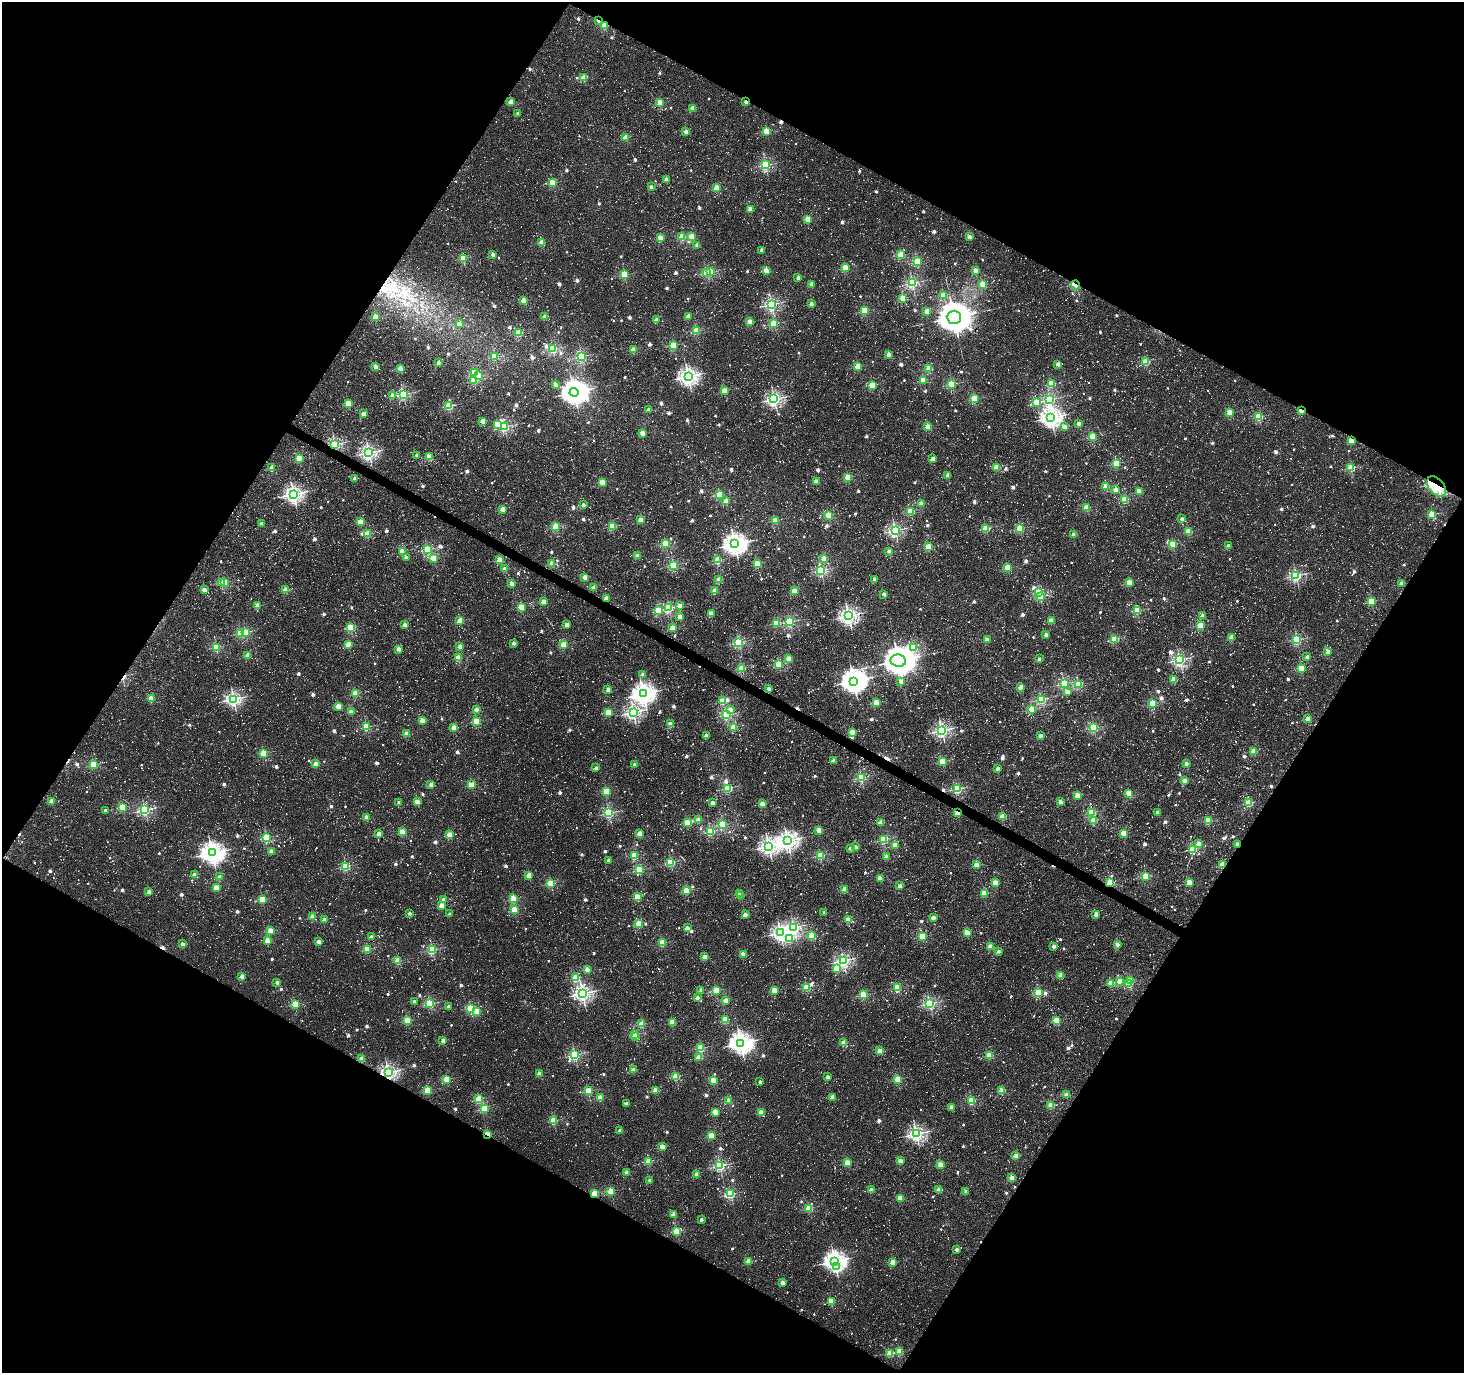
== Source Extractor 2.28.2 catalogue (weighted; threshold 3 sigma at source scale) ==
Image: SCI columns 1-5847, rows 191-5672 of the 5853 x 5930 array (HDU 1 of 3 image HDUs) = the unmasked area's bounding box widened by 8 px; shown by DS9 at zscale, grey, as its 4 x 4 block average (DS9 zoom 1 of the averaged frame): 1 PNG px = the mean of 4 x 4 image px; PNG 1466 x 1375 px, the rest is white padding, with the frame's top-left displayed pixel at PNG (2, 2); every listed detection drawn as its Kron ellipse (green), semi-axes under 4 PNG px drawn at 4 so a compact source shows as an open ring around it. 48% of this frame is shown black and not used: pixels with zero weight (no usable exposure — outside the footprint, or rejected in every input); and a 3 px margin inside the footprint's outer edge (the drizzle kernel's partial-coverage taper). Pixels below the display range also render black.
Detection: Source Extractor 2.28.2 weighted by HDU 2 'WHT'. Background 0.0019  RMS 0.0051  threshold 0.0231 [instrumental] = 3 sigma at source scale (4.5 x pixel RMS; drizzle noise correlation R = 1.50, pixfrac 1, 0.0396/0.0396 arcsec/px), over >= 5 px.
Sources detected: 1805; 14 too faint to see at this stretch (4 x 4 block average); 2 inside a brighter object's white glare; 414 cosmic-ray / hot-pixel residue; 4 long thin detections or spike segments (spike, bleed or trail) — neither listed nor drawn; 8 coinciding with a brighter row at this scale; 6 inside a brighter listed object's ellipse — not listed separately; of the other 1357, all 500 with FLUX_AUTO >= 30.5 (the completeness limit of this list) listed and drawn (857 fainter detections not listed), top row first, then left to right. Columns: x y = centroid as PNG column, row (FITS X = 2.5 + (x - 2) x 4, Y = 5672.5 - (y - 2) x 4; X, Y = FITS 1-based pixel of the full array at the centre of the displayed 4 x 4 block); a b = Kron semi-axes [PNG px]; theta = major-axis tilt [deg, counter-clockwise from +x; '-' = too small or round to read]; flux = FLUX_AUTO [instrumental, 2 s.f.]
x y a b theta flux
598 21 2 2 - 35
605 26 2 2 - 140
584 78 2 2 - 120
511 102 2 2 - 80
746 102 2 2 - 32
660 103 2 2 - 140
692 109 2 2 - 58
518 114 2 2 - 32
766 131 2 2 - 130
686 132 2 2 - 60
626 137 2 2 - 87
765 165 2 2 - 410
666 179 2 2 - 38
552 183 2 2 - 160
651 187 2 2 - 31
717 188 2 2 - 120
750 209 2 2 - 85
808 219 2 2 - 100
691 236 2 2 - 110
682 237 2 2 - 130
969 237 2 2 - 47
660 238 2 2 - 110
542 242 2 2 - 110
697 245 2 2 - 49
761 250 2 2 - 32
493 255 2 2 - 44
901 255 2 2 - 180
463 258 2 2 - 190
917 261 2 2 - 210
845 268 2 2 - 140
766 270 2 2 - 84
975 270 2 2 - 73
710 272 2 2 - 170
707 273 2 2 - 190
624 274 2 2 - 230
798 278 2 2 - 47
912 283 2 2 - 470
812 284 2 2 - 52
983 284 2 2 - 110
1075 285 5 2 - 33
944 295 2 2 - 130
903 298 2 2 - 170
524 301 2 2 - 100
772 304 2 2 - 590
811 304 2 2 - 44
864 311 2 2 - 180
927 311 2 2 - 78
688 316 2 2 - 57
376 317 2 2 - 120
544 317 2 2 - 55
954 317 7 6 - 7200
656 320 2 2 - 64
750 322 2 2 - 110
459 324 2 2 - 51
774 324 2 2 - 200
696 331 2 2 - 170
519 333 2 2 - 180
673 345 2 2 - 210
553 349 2 2 - 290
633 350 2 2 - 84
888 354 2 2 - 57
581 356 2 2 - 330
495 357 2 2 - 200
1146 362 2 2 - 180
438 363 2 2 - 39
1058 364 2 2 - 40
858 366 2 2 - 140
375 367 2 2 - 74
400 368 2 2 - 71
929 369 2 2 - 120
474 373 2 2 - 130
478 376 2 2 - 140
688 376 2 2 - 1300
923 380 2 2 - 120
474 381 2 2 - 120
555 384 2 2 - 44
952 384 2 2 - 240
1051 384 2 2 - 170
872 385 2 2 - 160
724 391 2 2 - 130
574 392 4 4 - 3400
403 394 2 2 - 410
392 396 2 2 - 65
774 399 2 2 - 790
974 399 2 2 - 170
1050 399 2 2 - 440
1036 402 2 2 - 190
348 403 2 2 - 120
449 406 2 2 - 260
649 410 2 2 - 51
1301 411 2 2 - 77
1229 413 2 2 - 130
363 414 2 2 - 47
1051 417 3 3 - 1700
1258 417 2 2 - 190
483 421 2 2 - 74
1079 423 2 2 - 48
497 424 2 2 - 64
504 427 2 2 - 360
928 427 2 2 - 100
1064 427 2 2 - 49
642 433 2 2 - 67
1093 437 2 2 - 170
1351 441 2 2 - 100
335 444 2 2 - 600
369 453 2 2 - 920
417 455 2 2 - 44
429 457 2 2 - 110
299 458 2 2 - 160
932 459 2 2 - 69
1116 463 2 2 - 170
997 467 2 2 - 110
272 468 2 2 - 40
1351 468 2 2 - 170
948 475 2 2 - 56
848 477 2 2 - 160
355 478 2 2 - 44
602 482 2 2 - 110
816 482 2 2 - 71
1106 486 2 2 - 110
1437 487 12 7 -49 56
1115 490 2 2 - 65
1139 491 2 2 - 80
293 494 2 2 - 1200
720 495 2 2 - 170
1124 500 2 2 - 160
726 501 2 2 - 54
921 504 2 2 - 81
583 505 2 2 - 37
1087 507 2 2 - 120
503 509 2 2 - 97
911 511 2 2 - 180
828 515 2 2 - 200
1432 515 2 2 - 160
1182 519 2 2 - 37
641 520 2 2 - 100
775 520 2 2 - 100
360 522 2 2 - 99
261 523 2 2 - 42
612 526 2 2 - 190
556 527 2 2 - 220
986 528 2 2 - 210
1020 528 2 2 - 190
895 530 2 2 - 670
1188 531 2 2 - 140
367 534 2 2 - 140
1074 535 2 2 - 65
665 544 2 2 - 260
735 544 3 3 - 2300
1173 544 2 2 - 150
1228 546 2 2 - 33
928 547 2 2 - 140
427 549 2 2 - 300
402 551 2 2 - 96
889 551 2 2 - 34
638 556 2 2 - 73
406 557 2 2 - 38
434 558 2 2 - 160
824 558 2 2 - 71
500 560 2 2 - 120
718 560 2 2 - 180
552 563 2 2 - 87
757 564 2 2 - 150
673 565 2 2 - 330
1007 568 2 2 - 160
504 569 2 2 - 39
821 570 2 2 - 430
1296 576 2 2 - 490
585 577 2 2 - 76
874 579 2 2 - 31
719 580 2 2 - 91
222 582 2 2 - 84
225 582 2 2 - 170
1129 582 2 2 - 110
1401 583 2 2 - 37
512 584 2 2 - 70
594 587 2 2 - 58
204 590 2 2 - 55
286 590 2 2 - 100
715 591 2 2 - 78
795 591 2 2 - 110
1039 592 2 2 - 200
884 594 2 2 - 32
1040 596 2 2 - 150
606 598 2 2 - 67
1372 601 2 2 - 180
543 602 2 2 - 95
258 605 2 2 - 91
680 605 2 2 - 45
521 607 2 2 - 170
669 608 2 2 - 290
658 610 2 2 - 220
1137 611 2 2 - 200
711 613 2 2 - 50
848 616 2 2 - 1100
1202 616 2 2 - 49
680 617 2 2 - 67
460 621 2 2 - 130
1051 621 2 2 - 87
790 622 2 2 - 300
776 623 2 2 - 210
405 624 2 2 - 40
567 625 2 2 - 64
1200 626 2 2 - 140
350 628 2 2 - 190
673 628 2 2 - 96
245 632 2 2 - 200
240 633 2 2 - 140
1046 635 2 2 - 43
1231 638 2 2 - 84
1115 639 2 2 - 190
987 640 2 2 - 73
1297 640 2 2 - 350
739 642 2 2 - 390
514 643 2 2 - 34
349 644 2 2 - 89
563 645 2 2 - 150
460 646 2 2 - 54
216 647 2 2 - 260
913 647 2 2 - 84
399 649 2 2 - 55
1328 651 2 2 - 61
248 656 2 2 - 100
1307 657 2 2 - 40
458 658 2 2 - 120
788 659 2 2 - 83
1039 659 2 2 - 33
1180 660 2 2 - 530
898 661 8 6 -9 5400
779 664 2 2 - 180
742 668 2 2 - 230
1301 668 2 2 - 170
643 674 2 2 - 34
1174 679 2 2 - 95
853 681 4 4 - 3100
901 682 2 2 - 34
1064 683 2 2 - 340
1078 685 2 2 - 160
1021 687 2 2 - 73
608 689 2 2 - 52
769 689 2 2 - 37
1067 692 2 2 - 40
355 693 2 2 - 140
643 694 3 3 - 2100
151 698 2 2 - 87
233 699 2 2 - 830
1042 699 2 2 - 310
722 701 2 2 - 130
876 703 2 2 - 120
1153 703 2 2 - 170
338 706 2 2 - 120
476 709 2 2 - 50
730 709 2 2 - 47
1032 709 2 2 - 160
351 712 2 2 - 71
608 712 2 2 - 150
633 712 2 2 - 800
726 715 2 2 - 340
1308 719 2 2 - 83
422 720 2 2 - 84
476 721 2 2 - 180
670 724 2 2 - 100
366 727 2 2 - 230
734 727 2 2 - 140
454 728 2 2 - 100
1094 728 2 2 - 310
942 730 2 2 - 750
852 732 2 2 - 98
407 734 2 2 - 91
706 736 2 2 - 35
1040 736 2 2 - 48
1254 751 2 2 - 87
264 753 2 2 - 180
833 760 2 2 - 53
942 761 2 2 - 140
1186 763 2 2 - 46
316 764 2 2 - 95
93 765 2 2 - 190
635 765 2 2 - 45
596 768 2 2 - 42
998 768 2 2 - 47
861 777 2 2 - 350
1185 780 2 2 - 64
431 784 2 2 - 60
471 785 2 2 - 150
728 788 2 2 - 270
957 789 2 2 - 340
607 791 2 2 - 170
1129 793 2 2 - 98
1078 796 2 2 - 98
52 801 2 2 - 78
417 801 2 2 - 66
713 802 2 2 - 50
1060 802 2 2 - 62
399 803 2 2 - 37
1248 803 2 2 - 210
762 804 2 2 - 88
122 807 2 2 - 200
105 810 2 2 - 33
145 810 2 2 - 470
609 813 2 2 - 400
957 813 2 2 - 120
1091 813 2 2 - 200
1157 813 2 2 - 43
367 817 2 2 - 81
1003 817 2 2 - 150
698 820 2 2 - 71
1094 820 2 2 - 120
1208 820 2 2 - 160
881 822 2 2 - 62
687 823 2 2 - 130
723 824 2 2 - 200
819 830 2 2 - 100
710 831 2 2 - 270
402 832 2 2 - 120
1124 833 2 2 - 130
379 834 2 2 - 75
640 834 2 2 - 77
449 835 2 2 - 120
266 838 2 2 - 250
883 840 2 2 - 220
787 841 2 2 - 1300
1199 843 2 2 - 82
1237 844 2 2 - 75
895 845 2 2 - 92
769 846 3 2 - 1200
855 847 2 2 - 53
850 848 2 2 - 37
1193 849 2 2 - 170
271 851 2 2 - 49
212 853 4 3 - 2400
820 855 2 2 - 220
634 856 2 2 - 180
886 857 2 2 - 71
608 861 2 2 - 37
671 862 2 2 - 220
976 865 2 2 - 85
1223 865 2 2 - 160
346 866 2 2 - 280
639 870 2 2 - 210
195 875 2 2 - 60
529 876 2 2 - 97
1146 876 2 2 - 190
220 877 2 2 - 61
880 878 2 2 - 79
551 883 2 2 - 190
995 883 2 2 - 99
1110 883 2 2 - 200
1189 883 2 2 - 130
900 886 2 2 - 74
216 887 2 2 - 84
844 889 2 2 - 79
686 890 2 2 - 140
149 892 2 2 - 57
984 893 2 2 - 140
740 894 2 2 - 77
741 896 2 2 - 83
637 897 2 2 - 150
514 899 2 2 - 160
262 900 2 2 - 190
444 900 2 2 - 38
442 906 2 2 - 100
514 910 2 2 - 150
824 912 2 2 - 31
409 913 2 2 - 33
450 914 2 2 - 30
745 914 2 2 - 60
1096 914 2 2 - 66
312 917 2 2 - 86
933 918 2 2 - 53
325 920 2 2 - 61
848 920 2 2 - 110
639 924 2 2 - 140
794 927 2 2 - 580
687 928 2 2 - 64
270 931 2 2 - 120
967 932 2 2 - 81
780 933 2 2 - 940
812 936 2 2 - 170
922 936 2 2 - 200
371 937 2 2 - 44
789 938 2 2 - 220
267 941 2 2 - 95
319 942 2 2 - 56
662 943 2 2 - 160
183 944 2 2 - 46
1117 944 2 2 - 60
990 946 2 2 - 86
1054 946 2 2 - 40
367 949 2 2 - 190
432 949 2 2 - 280
998 951 2 2 - 32
743 954 2 2 - 68
705 957 2 2 - 80
843 960 2 2 - 640
398 961 2 2 - 160
587 969 2 2 - 69
837 969 2 2 - 170
1061 975 2 2 - 95
242 976 2 2 - 71
575 978 2 2 - 180
1130 980 2 2 - 70
1120 981 2 2 - 63
277 982 2 2 - 35
1111 983 2 2 - 140
1129 983 2 2 - 200
807 987 2 2 - 180
897 988 2 2 - 190
701 990 2 2 - 35
716 990 2 2 - 180
774 990 2 2 - 110
582 993 2 2 - 1000
1038 993 2 2 - 200
863 995 2 2 - 200
697 997 2 2 - 49
726 1000 2 2 - 86
414 1002 2 2 - 38
430 1003 2 2 - 300
295 1004 2 2 - 180
930 1004 2 2 - 490
448 1006 2 2 - 34
471 1008 2 2 - 190
476 1011 2 2 - 120
725 1020 2 2 - 150
1056 1020 2 2 - 170
407 1021 2 2 - 180
673 1022 2 2 - 130
642 1024 2 2 - 110
635 1034 2 2 - 180
635 1037 2 2 - 37
443 1040 2 2 - 54
741 1043 3 3 - 2300
844 1043 2 2 - 92
701 1048 2 2 - 210
880 1051 2 2 - 96
575 1055 2 2 - 420
989 1055 2 2 - 150
699 1057 2 2 - 79
362 1059 2 2 - 100
633 1070 2 2 - 69
388 1072 2 2 - 1000
539 1073 2 2 - 52
676 1076 2 2 - 200
828 1077 2 2 - 43
447 1079 2 2 - 180
898 1079 2 2 - 200
713 1080 2 2 - 130
760 1082 2 2 - 32
428 1090 2 2 - 180
656 1090 2 2 - 110
1002 1090 2 2 - 95
588 1091 2 2 - 180
1067 1095 2 2 - 80
600 1098 2 2 - 95
832 1098 2 2 - 63
479 1099 2 2 - 180
971 1100 2 2 - 220
729 1101 2 2 - 80
626 1104 2 2 - 38
1051 1105 2 2 - 130
951 1107 2 2 - 41
484 1109 2 2 - 220
715 1112 2 2 - 110
761 1112 2 2 - 94
554 1120 2 2 - 210
620 1131 2 2 - 33
487 1134 3 2 - 65
916 1134 2 2 - 910
711 1136 2 2 - 130
662 1147 2 2 - 91
1016 1156 2 2 - 91
649 1161 2 2 - 130
900 1161 2 2 - 78
847 1163 2 2 - 120
940 1165 2 2 - 120
720 1166 2 2 - 490
626 1172 2 2 - 53
697 1174 2 2 - 65
1012 1178 2 2 - 77
649 1180 2 2 - 39
871 1190 2 2 - 72
938 1190 2 2 - 59
611 1191 2 2 - 190
966 1191 2 2 - 31
595 1193 2 2 - 170
731 1194 2 2 - 290
900 1198 2 2 - 110
809 1208 2 2 - 160
674 1214 2 2 - 68
701 1220 2 2 - 39
677 1231 2 2 - 190
956 1249 2 2 - 38
749 1261 2 2 - 100
835 1261 3 3 - 1900
893 1262 2 2 - 120
837 1267 3 2 - 71
782 1283 2 2 - 63
831 1301 2 2 - 140
900 1351 2 2 - 140
890 1354 2 2 - 130
Overlapping masked pixels (flux is a lower limit): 15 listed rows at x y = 598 21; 605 26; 746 102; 1075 285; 1301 411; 335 444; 1437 487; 606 598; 957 813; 1237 844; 1223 865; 1110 883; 388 1072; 487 1134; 595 1193